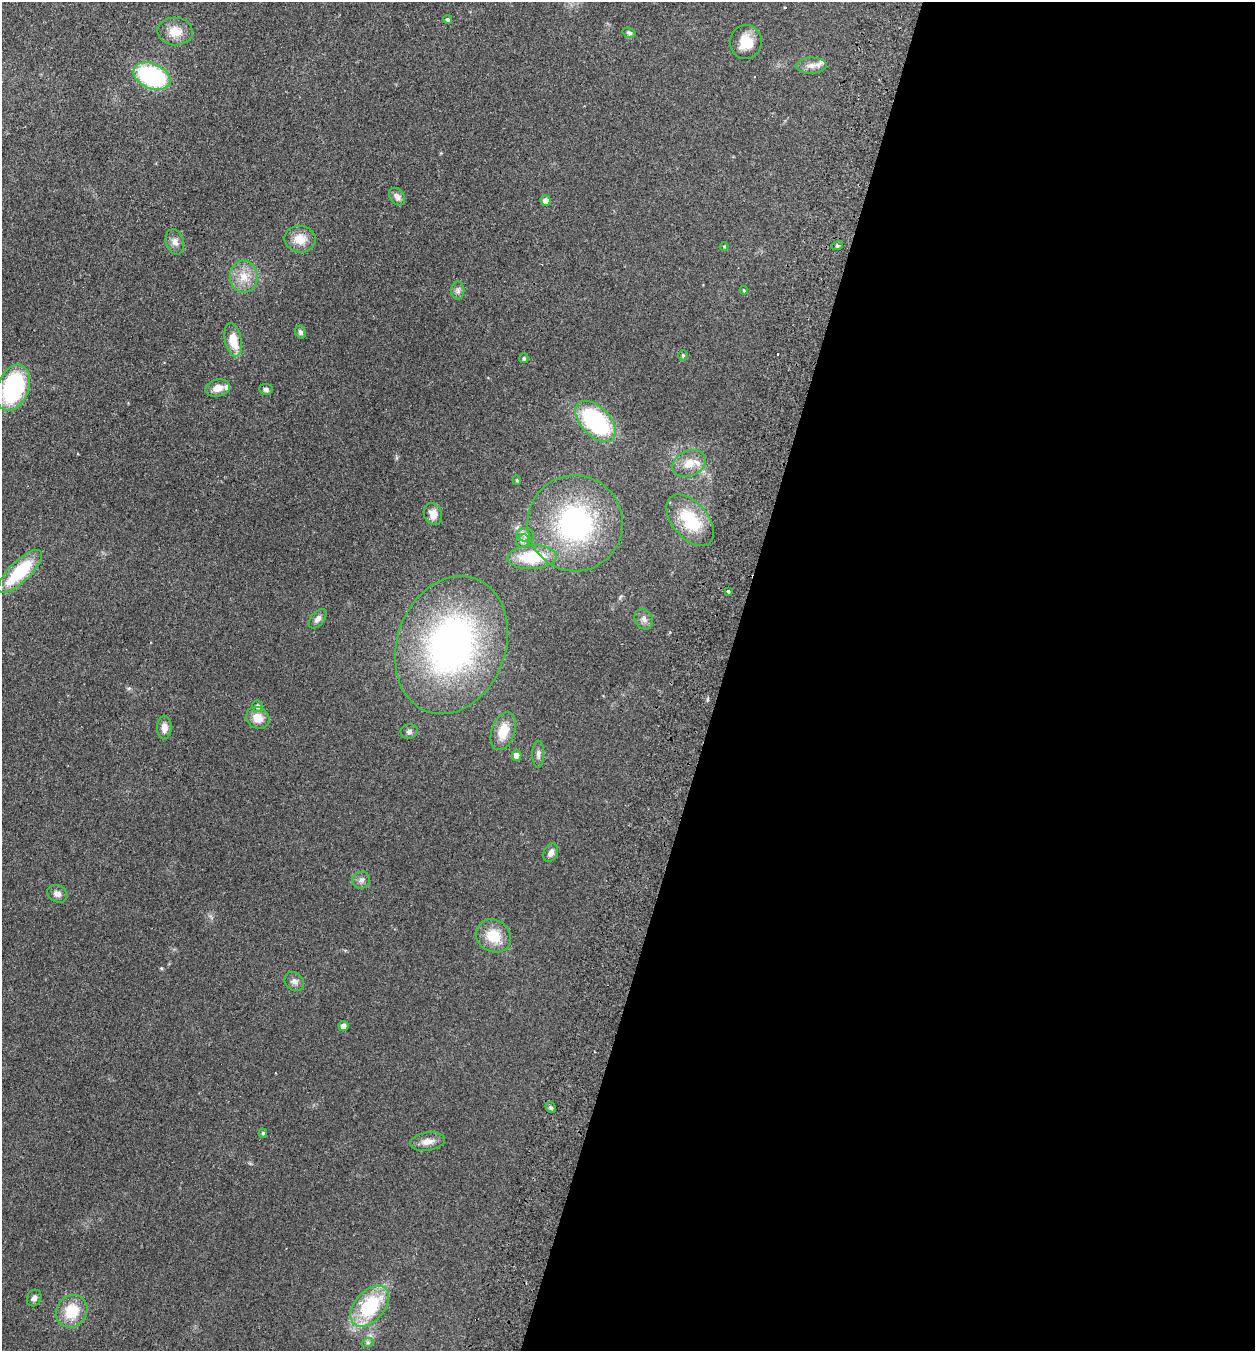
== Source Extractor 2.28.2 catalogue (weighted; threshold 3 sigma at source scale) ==
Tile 12 of 4 x 4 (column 4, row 3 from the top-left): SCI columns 3949-5201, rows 1372-2720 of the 5519 x 5440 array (HDU 1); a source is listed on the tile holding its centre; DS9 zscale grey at full resolution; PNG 1257 x 1353 px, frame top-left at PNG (2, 2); each listed source drawn as its Kron ellipse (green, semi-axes under 4 px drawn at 4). Shown black and unused: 42% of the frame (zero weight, under 2 of 3 exposures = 3% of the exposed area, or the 3 px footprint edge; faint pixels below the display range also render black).
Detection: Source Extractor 2.28.2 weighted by HDU 2 'WHT'; one run over the whole footprint, this tile lists its part. Background 0.0925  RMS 0.0083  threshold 0.0372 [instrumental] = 3 sigma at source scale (4.5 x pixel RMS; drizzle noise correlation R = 1.50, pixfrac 1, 0.05/0.05 arcsec/px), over >= 5 px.
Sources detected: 59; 1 cosmic-ray / hot-pixel residue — neither listed nor drawn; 2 inside a brighter listed object's ellipse — not listed separately; the other 56 listed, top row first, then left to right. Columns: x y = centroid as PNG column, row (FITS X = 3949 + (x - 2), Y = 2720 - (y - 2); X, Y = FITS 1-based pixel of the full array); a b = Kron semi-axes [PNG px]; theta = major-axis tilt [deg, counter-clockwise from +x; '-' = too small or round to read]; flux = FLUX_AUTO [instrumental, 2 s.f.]
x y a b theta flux
448 20 4 4 - 1.4
175 31 18 14 -3 11
629 33 7 5 -18 1.6
746 42 17 16 - 14
812 66 15 8 1 5.5
152 76 19 12 -24 96
397 197 9 7 -54 3.8
546 201 5 5 - 5.7
300 239 16 13 -10 12
175 242 13 9 -74 4.5
724 246 4 3 - 0.58
837 246 6 3 18 1
244 277 16 14 89 12
744 290 4 3 - 0.78
458 291 9 6 90 2.6
300 332 7 5 -66 2
233 340 17 8 -78 18
683 355 5 4 - 0.95
524 358 5 4 - 1.5
13 388 24 15 69 88
218 388 12 8 15 7.5
266 389 7 5 -5 2
596 421 25 14 -46 89
689 463 17 12 24 11
517 480 5 4 - 0.94
433 514 11 8 -69 7.5
690 520 30 17 -50 37
575 523 48 47 - 130
525 535 9 6 -14 2.9
523 541 7 6 - 2.2
532 557 25 12 3 34
20 571 29 10 44 43
728 591 3 3 - 2.7
318 619 11 6 49 3.4
644 619 10 8 -60 3.8
451 645 71 54 70 260
258 706 6 5 - 2.8
258 718 12 10 -35 9.3
164 727 12 7 88 5.7
409 731 8 7 - 2.3
503 731 19 11 71 15
538 754 13 6 -90 3.1
516 755 5 5 - 5.7
551 853 10 6 63 3.9
361 880 9 8 - 3
57 894 10 8 -30 3.8
493 936 18 15 -33 19
294 981 10 8 -40 3.5
343 1026 5 5 - 3.6
551 1108 6 4 -53 1.4
263 1133 4 4 - 1.3
428 1142 17 9 9 6.4
34 1298 9 7 63 2.8
370 1306 24 15 49 49
72 1311 17 15 54 23
368 1342 6 4 19 1.2